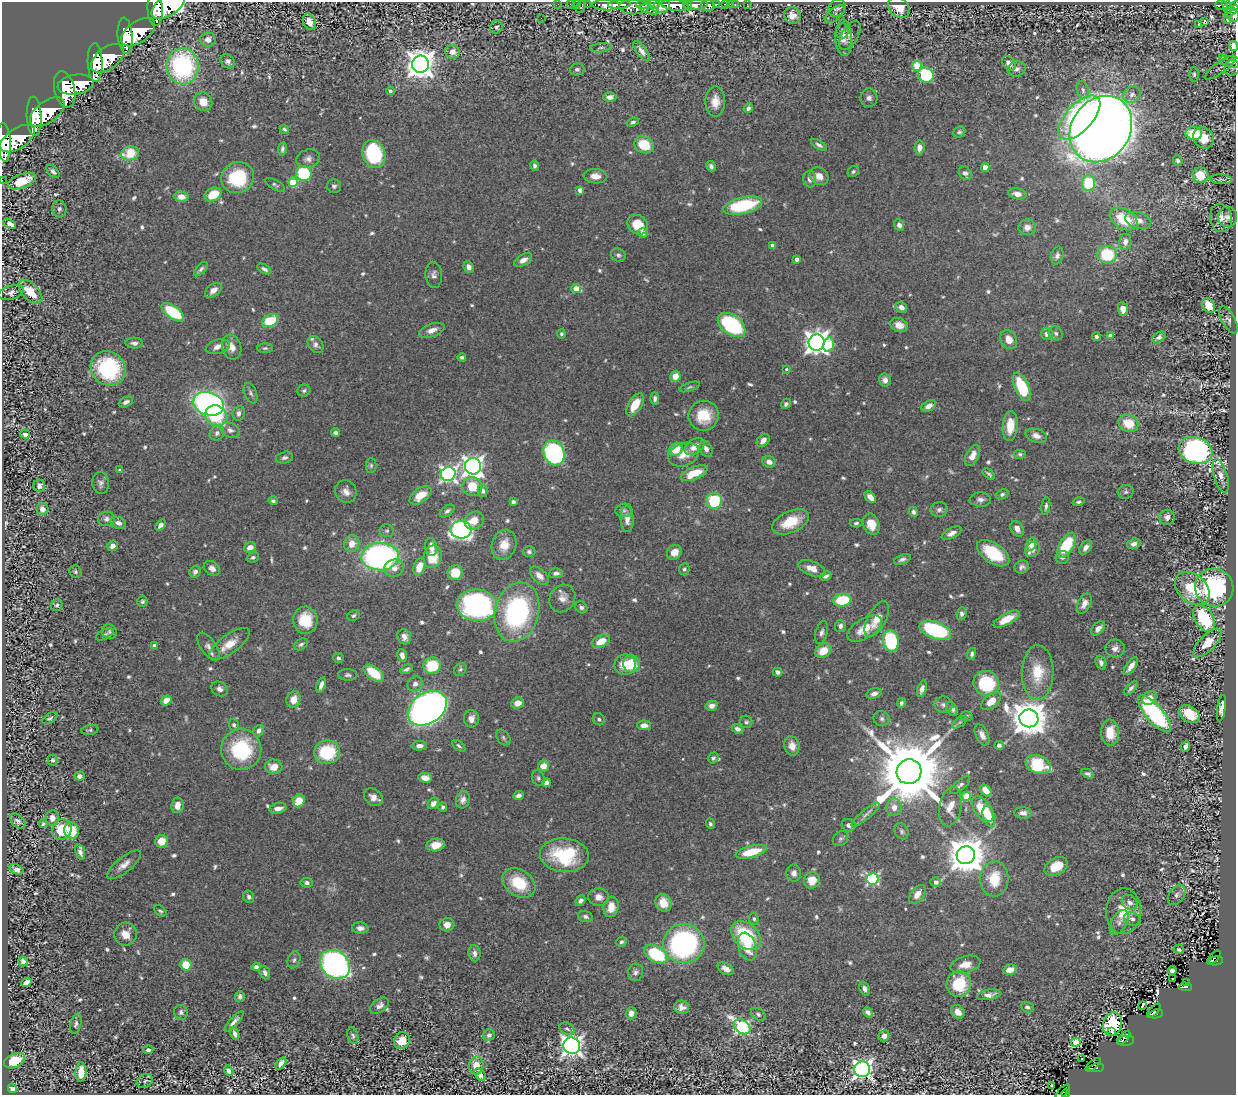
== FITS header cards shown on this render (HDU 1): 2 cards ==
NAXIS1  =                 1234
NAXIS2  =                 1093

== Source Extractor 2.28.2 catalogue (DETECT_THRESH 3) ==
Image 1234 x 1093 px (HDU 1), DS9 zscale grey, 1 PNG px = 1 image px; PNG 1238 x 1097 px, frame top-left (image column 1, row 1093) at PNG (2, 2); each listed source drawn as its Kron ellipse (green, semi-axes under 4 px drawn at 4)
Background 2.11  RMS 0.026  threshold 0.0775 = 3 sigma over >= 5 px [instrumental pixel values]
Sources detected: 751; of the 751, the 500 brightest by FLUX_AUTO listed and drawn (251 fainter detections omitted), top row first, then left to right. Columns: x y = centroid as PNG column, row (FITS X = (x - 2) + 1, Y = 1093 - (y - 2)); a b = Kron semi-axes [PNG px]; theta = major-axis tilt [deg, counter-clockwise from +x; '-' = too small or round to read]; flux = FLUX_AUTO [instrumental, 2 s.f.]
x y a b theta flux
558 4 2 2 - 21
570 4 3 2 - 19
576 4 2 2 - 31
587 4 3 2 - 55
653 4 6 3 -10 710
725 4 4 3 - 140
730 4 3 2 - 19
747 4 4 3 - 22
606 5 14 5 -2 2900
619 5 11 4 3 3300
643 5 7 4 4 2000
675 5 13 6 -7 6900
688 5 5 3 - 1300
696 5 12 5 3 3300
708 5 7 5 -11 1100
716 5 3 3 - 410
735 5 3 2 - 50
1221 5 6 4 4 260
168 6 18 10 34 13000
661 6 9 6 20 3000
1227 6 8 4 -71 520
1234 6 6 4 47 660
581 7 6 3 59 220
634 7 15 7 -1 2600
837 8 9 8 - 6
899 8 12 9 -38 25
155 9 17 7 -87 11000
649 10 10 4 -17 560
1232 11 8 3 33 560
835 14 12 6 40 4.1
792 15 8 8 - 13
1233 15 7 5 -67 910
541 18 2 2 - 3.8
1227 21 3 2 - 23
309 22 8 6 -65 18
1204 22 3 2 - 510
1199 24 3 3 - 70
496 27 6 6 - 4.2
842 31 7 6 - 5.1
138 32 19 10 36 13000
850 35 16 8 59 6.5
125 36 18 7 -85 9500
844 38 18 8 -87 15
208 39 8 7 - 8.7
1233 46 5 4 - 14
601 48 10 4 8 3.7
642 51 12 5 -54 9.8
452 52 7 7 - 15
108 58 19 11 37 12000
1222 58 4 3 - 4.4
228 61 8 6 -44 6.6
95 62 19 7 -87 9900
1231 62 13 5 -12 6
1009 63 8 6 -50 12
420 64 8 8 - 2600
183 66 18 16 -88 280
917 66 5 5 - 67
1220 67 19 5 35 7.8
1232 68 8 7 - 4.4
577 69 7 6 - 4.6
1017 69 9 7 13 8.4
1194 74 7 5 -89 3.9
926 75 8 7 - 130
75 84 18 10 10 17000
65 89 18 10 -77 11000
1083 90 9 6 -75 6.5
390 91 4 4 - 4.9
1132 95 9 7 35 8.4
610 97 6 5 - 11
869 98 9 8 - 7.8
203 102 10 8 -51 25
715 102 15 10 89 21
748 108 5 4 - 4.9
47 112 20 11 36 11000
34 116 19 7 -87 8600
1079 118 27 13 47 330
633 122 6 4 22 3.8
284 129 5 3 - 3.6
1101 129 35 29 55 3100
959 132 6 5 - 3.8
1194 133 8 6 -2 48
1204 138 11 9 -48 26
17 139 19 10 33 8900
4 142 19 7 -86 6700
644 145 10 8 -26 54
819 145 9 4 -32 5.3
919 147 7 5 84 12
282 149 7 4 79 4.8
130 153 9 7 14 54
374 154 14 11 -69 150
308 159 12 9 19 9.5
1178 161 5 4 - 4.5
534 166 5 4 - 4.2
711 166 5 4 - 5.3
985 167 4 4 - 23
53 171 8 5 -45 5.8
853 172 6 5 - 3.7
304 173 8 7 - 110
965 173 7 5 -55 7.3
1201 175 8 7 - 41
595 176 12 7 -2 16
819 176 10 8 -34 16
238 178 16 15 - 100
810 179 8 6 -87 8.5
1221 179 11 5 -4 4.5
2 180 2 2 - 12
22 181 15 7 21 39
293 182 5 5 - 67
1089 183 8 6 88 95
275 185 11 4 -30 3.8
334 186 7 6 - 4.9
580 190 4 4 - 11
1017 194 9 5 -10 12
213 195 9 6 29 45
181 197 7 5 -8 17
743 206 20 8 13 140
59 209 8 7 - 5.5
1228 217 10 9 - 7.9
1221 218 14 11 -82 15
1124 219 15 10 -30 63
1138 220 13 8 -16 16
10 224 6 4 -29 15
638 225 11 9 -39 38
899 225 6 5 - 7.9
1027 227 9 8 - 14
643 233 5 4 - 8
1125 242 8 6 81 10
773 246 4 4 - 13
618 255 7 6 - 4.8
1107 255 10 8 -6 85
1057 256 9 6 76 7
797 259 4 4 - 8.1
523 260 10 5 28 13
469 267 6 5 - 10
201 269 9 4 46 5.2
264 269 8 4 -30 5.2
434 275 13 8 -87 8.5
576 289 5 4 - 34
213 290 9 6 39 13
11 292 13 7 14 8.5
30 292 14 8 -45 45
1209 305 8 5 -54 30
901 307 6 5 - 10
1123 309 7 5 -82 19
173 312 13 6 -36 93
1228 320 15 6 -62 7.3
270 321 8 6 27 67
732 325 16 9 -37 230
899 325 9 7 -22 15
432 330 13 6 20 13
1056 333 7 6 - 5.4
561 334 4 4 - 3.7
1047 334 6 6 - 9.6
1096 336 4 4 - 5.1
1110 336 4 4 - 12
1159 337 7 5 35 6.3
1009 340 10 8 -59 19
817 342 8 8 - 1700
134 343 8 5 -3 5.9
316 345 9 7 -53 7
829 345 7 5 77 63
218 347 12 7 16 13
232 347 12 9 -73 16
265 348 7 4 1 3.6
462 357 4 3 - 3.9
108 368 18 16 -37 160
786 369 4 4 - 3.5
675 376 5 5 - 23
885 380 6 6 - 8.8
690 387 10 4 19 3.5
1022 387 15 7 -66 91
304 391 6 6 - 4
251 393 11 6 -68 5.6
655 398 6 4 -89 4.6
126 402 7 4 26 8.2
209 404 15 11 -19 640
786 404 5 4 - 4.6
635 405 13 6 58 33
929 406 8 5 31 11
239 413 7 6 - 7.9
216 416 11 10 - 91
704 416 15 15 - 52
1128 423 10 8 -24 43
1010 426 15 7 85 35
230 430 10 7 -24 8.1
336 432 4 4 - 5.6
217 433 8 7 - 6.3
25 434 5 4 - 9
1036 436 11 6 -17 12
763 440 7 5 47 11
695 446 11 7 35 20
676 449 7 6 - 35
706 449 8 6 -67 8.8
1195 450 17 13 -18 690
554 453 13 10 -68 380
1020 454 6 4 -3 3.5
684 455 16 11 21 23
973 455 11 6 62 16
285 458 9 5 13 5.1
769 462 7 5 -21 9.1
371 465 7 5 89 3.8
473 466 8 8 - 1100
120 470 4 3 - 4.6
694 473 14 6 23 43
448 474 7 7 - 570
989 474 7 3 -39 3.8
1221 476 17 6 -73 13
101 483 11 8 -82 7.7
39 486 6 6 - 7
472 487 10 9 - 42
346 491 11 10 - 13
483 491 6 5 - 5.7
1126 492 8 7 - 4.7
1002 494 6 5 - 4
420 495 12 7 35 26
870 497 7 4 -49 14
980 500 10 7 -2 8.1
273 501 5 4 - 4
714 501 8 8 - 90
513 502 4 4 - 5.4
1078 502 6 4 17 3.9
1046 506 9 4 82 5.2
42 509 6 6 - 11
624 510 8 6 9 5.2
939 510 9 7 15 6.7
447 511 8 5 36 5.2
913 512 5 4 - 5.2
1167 517 7 7 - 8.4
106 519 8 7 - 7
627 519 13 6 -87 15
474 521 10 8 30 21
791 522 19 10 24 51
118 523 8 5 -19 10
856 523 6 4 4 3.5
871 524 11 8 -69 30
161 525 6 4 50 9.4
1017 529 8 6 -58 11
461 530 10 9 - 560
387 531 7 6 - 4
952 533 11 5 26 10
352 544 8 7 - 21
1031 544 6 4 73 64
1134 544 7 5 19 8.1
504 545 15 12 72 27
1066 545 14 7 59 96
112 546 5 5 - 12
250 547 6 5 - 13
431 547 9 6 -81 13
1086 547 8 5 52 8.8
1033 550 8 7 - 9.2
529 552 6 5 - 4
674 552 8 7 - 19
993 553 18 10 -34 77
253 557 6 5 - 4.1
380 557 19 14 3 510
433 557 11 9 76 44
1062 557 6 6 - 6
902 559 9 5 20 6
419 567 9 5 71 27
1022 567 7 6 - 6
212 568 9 6 -36 11
394 568 10 8 17 14
812 568 14 7 -22 20
684 569 6 5 - 3.8
76 572 6 5 - 3.6
195 572 6 5 - 7.1
455 573 7 7 - 34
556 573 7 5 4 6.1
539 576 11 6 -46 12
826 576 6 4 27 5.4
1214 587 19 18 - 230
1192 588 19 14 -42 80
562 598 14 12 57 16
842 600 9 6 8 81
142 601 5 5 - 3.7
1084 604 10 6 64 13
57 605 6 5 - 3.5
477 605 20 16 -5 430
581 607 6 5 - 5.7
517 612 30 22 75 290
962 614 6 5 - 5.6
353 616 6 5 - 3.6
1204 618 15 9 -57 140
877 619 20 9 62 32
1007 619 14 5 28 31
305 620 13 12 - 59
840 626 6 5 - 6
1098 628 8 5 44 9.1
865 629 19 10 31 35
935 630 16 8 -21 200
109 632 8 7 - 4.9
821 633 12 6 74 7
105 634 9 5 28 4.1
404 637 8 6 -65 9.1
601 641 10 6 24 26
891 641 11 8 -78 140
1208 643 18 8 45 27
229 644 24 9 36 31
301 644 7 5 31 4.6
155 646 4 4 - 13
208 647 16 7 -55 10
1115 648 10 9 - 9.4
823 651 9 6 32 32
972 654 6 4 74 4.3
402 655 6 4 -78 10
338 658 5 5 - 4.1
1101 663 7 5 -67 5.4
631 664 9 8 - 58
625 665 10 10 - 31
432 666 9 8 - 69
1131 666 10 4 55 12
406 669 6 3 29 4.9
460 670 7 5 54 3.6
778 672 5 4 - 7
374 673 12 6 -36 56
1038 673 27 15 89 54
348 675 9 6 -3 4.7
986 683 13 12 - 110
415 684 8 7 - 8.2
321 685 8 4 71 8.1
1131 688 9 4 46 5.2
220 689 8 7 - 8.4
922 689 8 4 72 7.5
874 693 8 5 14 8
1149 698 8 6 42 15
166 700 5 4 - 19
294 700 8 7 - 22
991 701 11 7 39 26
517 703 6 5 - 20
901 703 5 4 - 4.2
943 705 9 8 - 7.5
712 706 6 5 - 9
427 708 21 15 34 1500
1221 708 13 4 82 9.4
952 709 8 5 -57 6.4
1155 714 23 8 -49 270
1189 714 11 7 -35 52
966 716 6 4 5 3.5
50 718 8 4 34 4.4
1029 718 9 9 - 4800
471 719 9 7 -90 12
599 719 6 5 - 4.2
882 719 8 7 - 5.7
746 722 6 6 - 3.9
960 722 9 4 35 3.9
234 725 6 5 - 3.9
644 725 7 4 -4 12
738 729 6 4 -24 7.2
90 730 8 5 10 3.4
259 731 6 5 - 7.6
1110 733 13 9 -88 34
982 735 11 6 -63 11
503 738 9 6 -52 4.6
999 745 4 4 - 8.1
419 746 7 4 4 9.6
459 746 8 4 -37 3.6
792 746 10 7 -75 15
1186 746 5 4 - 8.1
241 749 20 20 - 130
327 752 13 11 9 93
713 758 6 5 - 4.6
53 760 5 5 - 3.5
1038 764 13 9 -22 86
543 766 5 5 - 17
274 767 9 7 -5 22
909 772 12 12 - 25000
1088 774 6 4 -25 4.7
80 776 5 4 - 8
425 778 7 5 -10 15
538 778 8 6 -73 4.5
546 783 4 4 - 11
960 785 12 5 40 5.8
986 791 7 4 -47 16
518 796 6 4 24 6.4
966 796 4 4 - 57
373 797 10 8 -41 13
463 800 9 7 74 9
299 801 7 5 59 36
433 803 6 5 - 9.8
177 805 8 6 82 14
443 807 4 4 - 3.8
894 807 8 7 - 14
950 807 20 11 79 25
278 808 9 5 10 10
983 809 15 8 -54 67
1023 813 9 5 -5 10
866 815 18 4 40 8.1
989 817 11 6 -72 23
52 818 8 6 84 11
18 821 9 6 -44 5.6
43 824 4 4 - 3.5
710 824 5 4 - 3.4
849 825 7 6 - 7.3
62 830 10 9 - 59
71 830 8 7 - 58
902 831 8 7 - 4.8
841 839 8 6 43 4.7
162 841 6 6 - 32
436 845 9 6 10 20
80 852 8 4 -72 6.8
751 852 16 6 14 47
564 855 24 17 -5 120
966 855 9 9 - 5200
124 865 21 7 39 16
1056 866 12 8 29 44
16 869 7 5 -24 6.6
794 873 8 7 - 8.4
872 879 6 5 - 250
994 879 17 14 87 54
812 880 8 8 - 28
936 882 5 5 - 9.2
307 883 6 5 - 5.9
519 883 18 13 -33 64
917 894 10 6 54 17
1177 895 11 7 55 6.9
249 897 6 5 - 5.2
599 897 10 9 - 14
581 901 5 4 - 7.1
1130 902 8 6 -39 8
663 903 9 8 - 21
611 907 10 7 81 24
160 911 7 5 -43 3.5
1123 911 23 17 87 44
585 916 7 5 -18 5.7
754 919 6 4 -81 3.7
1132 919 9 6 -20 7.5
1119 922 13 7 60 9.1
447 925 7 6 - 14
360 928 8 5 -3 8
126 934 11 11 - 22
746 936 17 12 -42 120
621 942 5 5 - 3.6
684 944 21 19 -1 430
747 947 14 9 -72 33
1179 949 5 4 - 3.9
474 953 8 6 -84 7.4
656 954 13 8 -31 120
1214 958 9 2 47 52
294 960 8 6 70 4.6
23 961 5 4 - 6.6
1216 961 7 4 10 160
335 964 16 13 -40 520
186 965 6 5 - 47
965 965 15 8 14 20
256 967 4 4 - 8.1
726 969 8 5 -31 12
1010 970 6 5 - 21
1172 971 4 4 - 6.4
635 972 9 7 76 6.7
265 973 7 5 -67 6
1172 979 3 2 - 9.2
26 982 5 4 - 13
1187 982 3 2 - 13
959 984 13 12 - 76
1185 987 7 3 -3 130
864 989 7 5 -67 6.6
989 995 12 5 9 9.7
240 996 5 5 - 4.9
1142 1005 4 2 - 6.4
379 1006 10 6 36 9.2
682 1007 7 6 - 11
1027 1007 7 5 -21 5.5
1154 1011 8 2 48 39
181 1012 7 7 - 5.4
868 1012 6 4 -48 7.8
958 1012 7 6 - 11
631 1013 6 5 - 12
758 1014 8 5 -34 4.6
1156 1014 7 4 11 130
234 1021 13 4 47 8.2
76 1024 10 5 78 5.4
1113 1024 12 9 74 28
742 1027 9 6 -37 330
567 1029 8 5 -28 5.3
1112 1032 3 2 - 8.8
235 1034 7 4 -70 7.3
489 1035 6 5 - 4.9
353 1036 8 5 -75 4.8
884 1036 5 5 - 9.8
1124 1038 8 2 48 48
402 1041 8 7 - 32
1126 1041 8 4 10 120
1076 1042 5 4 - 110
572 1046 8 8 - 1100
148 1050 5 4 - 5.8
1082 1059 3 2 - 5.5
14 1061 11 7 26 54
281 1063 7 4 52 9.6
476 1065 9 7 89 25
1093 1065 9 2 39 36
1096 1068 8 4 9 130
862 1069 8 7 - 960
229 1071 5 4 - 9.4
81 1072 10 5 86 24
480 1075 7 4 -52 7.7
145 1081 8 6 34 4.4
1051 1086 3 2 - 3.6
12 1088 4 4 - 16
1063 1092 9 2 46 23
1065 1093 4 3 - 24
At the frame edge (FLAGS 8, measured only in part): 7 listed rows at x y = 168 6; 1234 6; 155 9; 1233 46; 4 142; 2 180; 1065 1093
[251 fainter detections neither listed nor drawn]